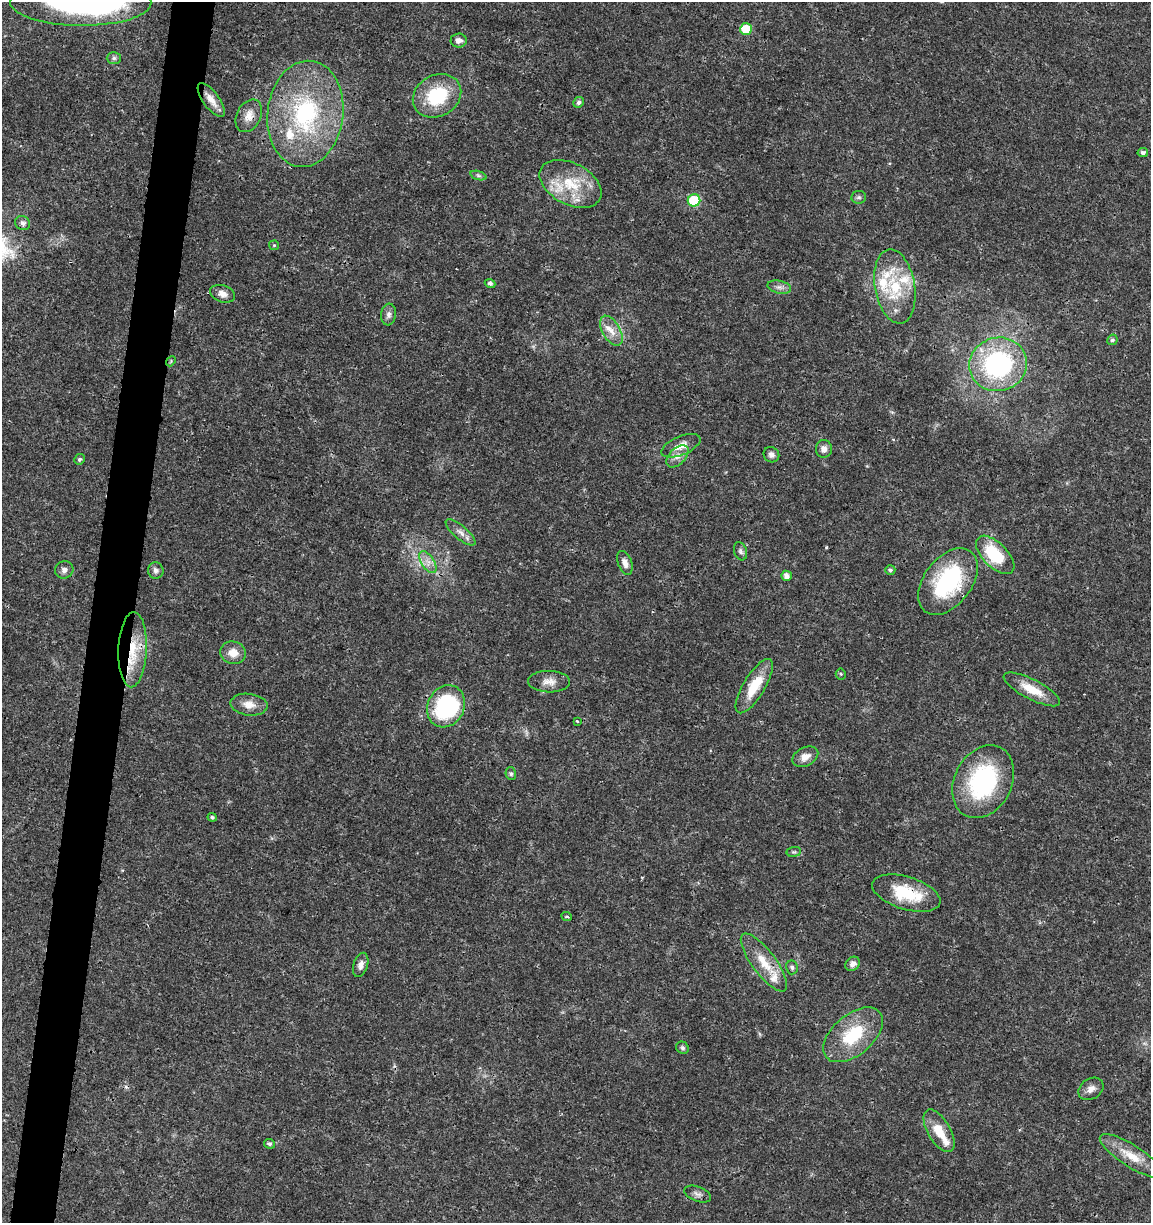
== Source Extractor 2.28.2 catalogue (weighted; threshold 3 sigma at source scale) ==
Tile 7 of 4 x 4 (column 3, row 2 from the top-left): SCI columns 2523-3671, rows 2454-3674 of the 5104 x 4898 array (HDU 1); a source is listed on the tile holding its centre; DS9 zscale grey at full resolution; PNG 1153 x 1225 px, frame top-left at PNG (2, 2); each listed source drawn as its Kron ellipse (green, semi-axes under 4 px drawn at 4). Shown black and unused: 4% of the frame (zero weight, under 3 of 4 exposures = <1% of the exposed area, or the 3 px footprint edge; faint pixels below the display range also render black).
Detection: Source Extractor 2.28.2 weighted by HDU 2 'WHT'; one run over the whole footprint, this tile lists its part. Background 0.0189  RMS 0.0018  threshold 0.00796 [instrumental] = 3 sigma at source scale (4.5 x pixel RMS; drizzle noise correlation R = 1.50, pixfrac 1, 0.0396/0.0396 arcsec/px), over >= 5 px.
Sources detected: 75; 2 cosmic-ray / hot-pixel residue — neither listed nor drawn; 6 inside a brighter listed object's ellipse — not listed separately; the other 67 listed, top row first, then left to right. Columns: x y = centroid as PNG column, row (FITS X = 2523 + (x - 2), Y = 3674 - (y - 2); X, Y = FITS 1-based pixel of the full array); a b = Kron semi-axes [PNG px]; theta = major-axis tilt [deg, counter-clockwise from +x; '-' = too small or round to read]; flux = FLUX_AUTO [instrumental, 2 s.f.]
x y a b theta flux
81 2 71 23 0 62
746 29 6 5 - 7.1
459 40 8 7 - 0.86
114 58 7 6 - 0.47
437 96 25 20 30 10
211 100 20 8 -54 1.8
579 102 6 5 - 0.5
305 114 53 38 83 24
249 116 17 12 63 1.9
1143 152 5 4 - 0.54
478 175 8 3 -19 0.36
570 184 33 20 -28 7.8
859 197 7 6 - 0.41
694 200 6 6 - 8.3
22 223 8 6 -38 0.76
274 245 5 5 - 0.2
490 283 5 4 - 0.46
895 286 37 20 -80 9.6
779 287 12 6 -13 0.84
223 294 13 8 -17 1.2
388 314 11 7 83 0.77
611 331 16 9 -60 1.9
1112 340 5 5 - 0.38
171 361 5 4 - 0.22
998 364 29 26 15 27
681 446 21 9 23 2
824 449 9 8 - 1
771 455 8 7 - 0.7
677 456 13 8 45 1.2
80 459 5 5 - 0.36
460 532 18 6 -40 1.3
740 551 9 6 -71 0.53
995 555 24 12 -45 8.6
428 562 12 6 -57 1.3
625 563 12 7 -70 1
64 570 9 8 - 0.84
890 570 5 5 - 0.36
156 571 8 7 - 0.64
787 576 5 5 - 0.95
948 581 38 23 52 19
133 650 38 14 88 6.8
233 653 13 11 -15 2
841 674 5 5 - 0.24
549 682 21 11 -2 1.7
754 686 31 11 59 5.2
1032 689 31 10 -27 3.9
249 705 18 11 -6 1.9
446 706 22 18 64 20
577 721 3 2 - 0.16
805 757 14 9 26 1.5
511 774 6 5 - 0.37
983 782 38 28 63 21
212 817 4 4 - 0.34
794 852 7 5 6 0.31
906 893 35 16 -17 7.8
567 917 5 3 - 0.21
764 962 35 12 -53 4.3
853 964 8 6 43 0.87
361 965 12 7 73 1
792 967 7 6 - 0.44
853 1035 35 20 41 9.2
682 1048 6 6 - 0.4
1091 1089 13 10 33 1.2
939 1131 24 11 -60 3.8
269 1144 5 4 - 0.42
1131 1156 37 11 -33 4.1
698 1194 14 7 -21 0.81
Overlapping masked pixels (flux is a lower limit): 4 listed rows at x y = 249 116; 948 581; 133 650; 906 893
Isophote crosses this tile's border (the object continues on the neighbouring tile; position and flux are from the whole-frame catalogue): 1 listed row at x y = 81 2